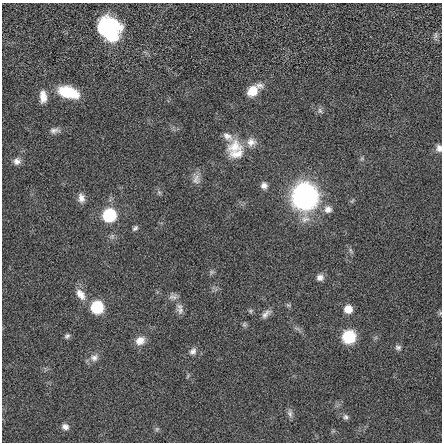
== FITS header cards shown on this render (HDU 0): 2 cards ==
NAXIS1  =                  440 / length of data axis 1
NAXIS2  =                  440 / length of data axis 2

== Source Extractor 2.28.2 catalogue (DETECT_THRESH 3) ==
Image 440 x 440 px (HDU 0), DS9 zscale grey, 1 PNG px = 1 image px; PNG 444 x 444 px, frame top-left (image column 1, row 440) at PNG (2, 3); no overlay
Background -0.026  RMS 0.64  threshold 1.91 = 3 sigma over >= 5 px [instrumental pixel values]
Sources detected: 49; all 49 listed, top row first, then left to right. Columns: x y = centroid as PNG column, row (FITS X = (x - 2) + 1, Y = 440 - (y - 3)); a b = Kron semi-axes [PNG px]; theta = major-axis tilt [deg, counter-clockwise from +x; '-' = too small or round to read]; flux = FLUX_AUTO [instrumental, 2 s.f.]
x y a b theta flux
113 23 19 9 -27 1300
103 25 15 9 64 2700
111 34 21 16 -81 2000
436 35 10 6 74 130
259 85 12 8 -12 210
252 91 15 11 44 630
68 92 21 11 -16 1600
43 97 15 8 -87 410
320 111 8 6 -73 120
54 130 13 7 5 200
227 136 19 9 -35 330
251 142 14 13 - 400
235 146 25 17 20 990
439 148 9 7 88 190
237 154 21 12 12 620
362 158 6 6 - 71
17 161 9 9 - 220
196 179 15 11 79 300
264 185 9 8 - 210
159 192 6 5 - 81
305 196 17 16 - 13000
81 198 12 8 -82 270
352 201 7 4 55 66
328 209 10 10 - 280
109 215 8 8 - 3800
135 228 7 5 40 100
351 251 10 4 -61 98
211 272 7 6 - 93
320 277 9 8 - 230
81 294 18 10 -53 470
173 297 13 7 7 200
288 305 8 5 -24 76
97 307 8 8 - 2900
348 309 8 8 - 490
180 310 11 10 - 210
250 311 7 6 - 78
440 313 6 4 59 57
266 314 15 7 46 220
244 324 7 5 90 87
67 336 7 6 - 100
349 337 11 11 - 1700
140 341 12 10 33 410
398 347 8 7 - 120
193 351 11 8 51 210
94 358 12 10 19 270
290 413 12 6 -78 160
345 417 7 7 - 120
65 427 9 7 -19 200
157 429 7 5 46 78
At the frame edge (FLAGS 8, measured only in part): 2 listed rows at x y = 439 148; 440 313